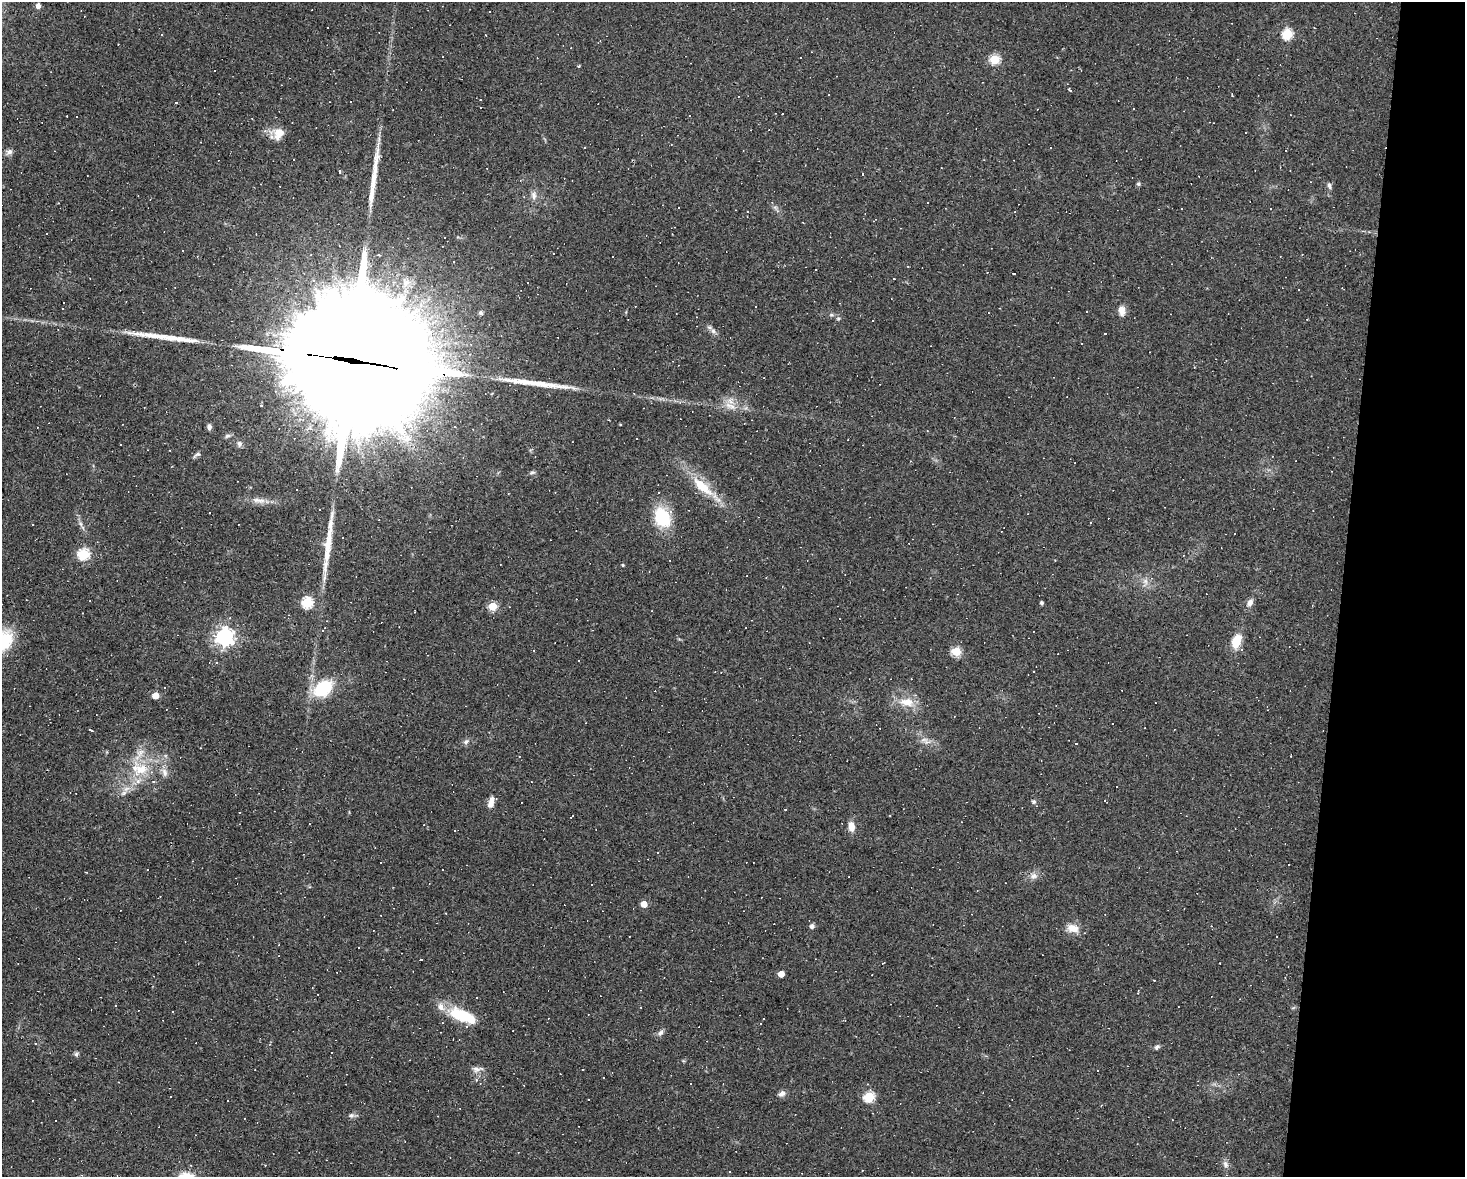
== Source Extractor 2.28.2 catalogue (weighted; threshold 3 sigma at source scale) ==
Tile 6 of 3 x 4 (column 3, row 2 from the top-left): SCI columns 3148-4610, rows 2349-3523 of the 4718 x 4697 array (HDU 1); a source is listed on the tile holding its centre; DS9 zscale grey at full resolution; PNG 1467 x 1179 px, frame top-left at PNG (2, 2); no overlay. Shown black and unused: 8% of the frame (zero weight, under 2 of 3 exposures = <1% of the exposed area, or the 3 px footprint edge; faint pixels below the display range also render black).
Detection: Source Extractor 2.28.2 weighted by HDU 2 'WHT'; one run over the whole footprint, this tile lists its part. Background 0.0641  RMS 0.0072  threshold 0.0323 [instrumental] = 3 sigma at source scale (4.5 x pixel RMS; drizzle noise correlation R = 1.50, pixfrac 1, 0.05/0.05 arcsec/px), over >= 5 px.
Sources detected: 197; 86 cosmic-ray / hot-pixel residue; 4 long thin detections or spike segments (spike, bleed or trail) — not listed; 5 inside a brighter listed object's ellipse — not listed separately; the other 102 listed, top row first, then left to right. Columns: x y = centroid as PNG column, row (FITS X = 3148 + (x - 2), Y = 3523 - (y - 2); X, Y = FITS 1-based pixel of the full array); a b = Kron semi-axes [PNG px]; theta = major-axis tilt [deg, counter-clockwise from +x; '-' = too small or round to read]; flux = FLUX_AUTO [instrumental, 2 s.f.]
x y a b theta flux
38 6 6 6 - 2.6
490 12 2 2 - 0.61
162 34 3 3 - 0.82
1287 34 5 5 - 54
995 59 5 5 - 44
579 66 4 3 - 0.76
215 70 2 2 - 0.42
1070 90 5 3 - 0.8
77 117 3 3 - 1.9
279 133 16 12 63 8.7
584 147 3 2 - 0.59
9 152 9 7 19 2.5
293 160 3 3 - 5.2
1138 184 5 5 - 1.3
1329 185 7 4 -73 1.8
534 196 13 7 -84 3.8
678 207 3 2 - 1.1
1181 208 3 2 - 0.63
875 220 6 2 40 0.5
46 234 3 3 - 0.91
379 255 4 3 - 1
612 257 3 3 - 1.6
908 266 3 2 - 0.49
1014 273 3 2 - 0.61
894 279 3 3 - 0.86
1087 311 2 2 - 0.44
1122 311 13 8 -82 4.9
481 313 6 6 - 1.4
838 319 6 5 - 1.2
713 331 7 6 - 2.2
356 360 99 38 -9 48000
730 406 18 6 -20 6.2
209 427 7 5 89 2.2
227 436 8 5 19 1.6
121 444 3 3 - 1.1
239 444 7 6 - 2.4
170 450 2 2 - 0.58
197 455 12 5 30 1.8
701 486 30 12 -40 20
256 500 11 7 3 3.7
209 513 3 2 - 0.84
662 517 17 12 -62 39
1090 522 3 2 - 0.78
81 524 7 4 -71 1.6
1235 533 2 2 - 0.55
83 554 5 5 - 66
623 565 4 3 - 0.75
1145 581 9 6 -72 3
1250 602 9 6 61 3.5
307 603 5 5 - 61
1041 603 4 3 - 1.4
493 606 5 5 - 28
325 628 4 4 - 1
225 637 7 6 - 340
3 641 22 14 58 37
1236 641 13 8 65 16
1242 649 4 3 - 0.67
956 651 5 5 - 36
216 662 4 3 - 0.74
164 688 3 2 - 1.2
323 688 15 10 36 46
155 695 5 5 - 12
907 702 22 11 -7 11
91 730 4 3 - 5.5
924 740 15 6 -32 4.4
466 742 9 6 38 2
1076 743 3 3 - 13
141 769 24 18 12 24
164 772 12 7 -75 3.9
124 793 9 6 27 2.8
491 802 14 6 76 5.4
1034 802 5 5 - 1.2
572 816 4 2 - 0.69
851 826 11 7 -84 6.1
455 831 3 3 - 1
658 852 3 2 - 0.65
1034 876 11 7 23 3.6
592 885 2 2 - 0.51
644 904 5 4 - 10
812 926 5 4 - 2.9
1073 928 14 9 -17 8.2
358 947 2 2 - 0.62
781 974 5 4 - 10
1138 992 6 3 77 0.88
968 999 3 2 - 0.55
172 1012 3 2 - 1.1
463 1016 32 12 -22 30
845 1020 4 2 - 0.53
660 1033 8 6 43 2.3
35 1043 3 3 - 0.61
1157 1047 7 5 38 1.6
76 1054 7 5 87 1.4
477 1069 15 7 4 3.4
1097 1070 2 2 - 0.66
346 1084 3 2 - 0.51
782 1094 9 6 39 3
171 1096 3 2 - 0.77
869 1097 5 5 - 52
588 1100 3 2 - 0.96
351 1115 7 5 20 1.9
1225 1164 10 7 -60 2.8
265 1165 2 2 - 0.39
Overlapping masked pixels (flux is a lower limit): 1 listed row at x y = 356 360
Isophote crosses this tile's border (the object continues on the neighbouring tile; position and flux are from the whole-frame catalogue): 1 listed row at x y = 3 641